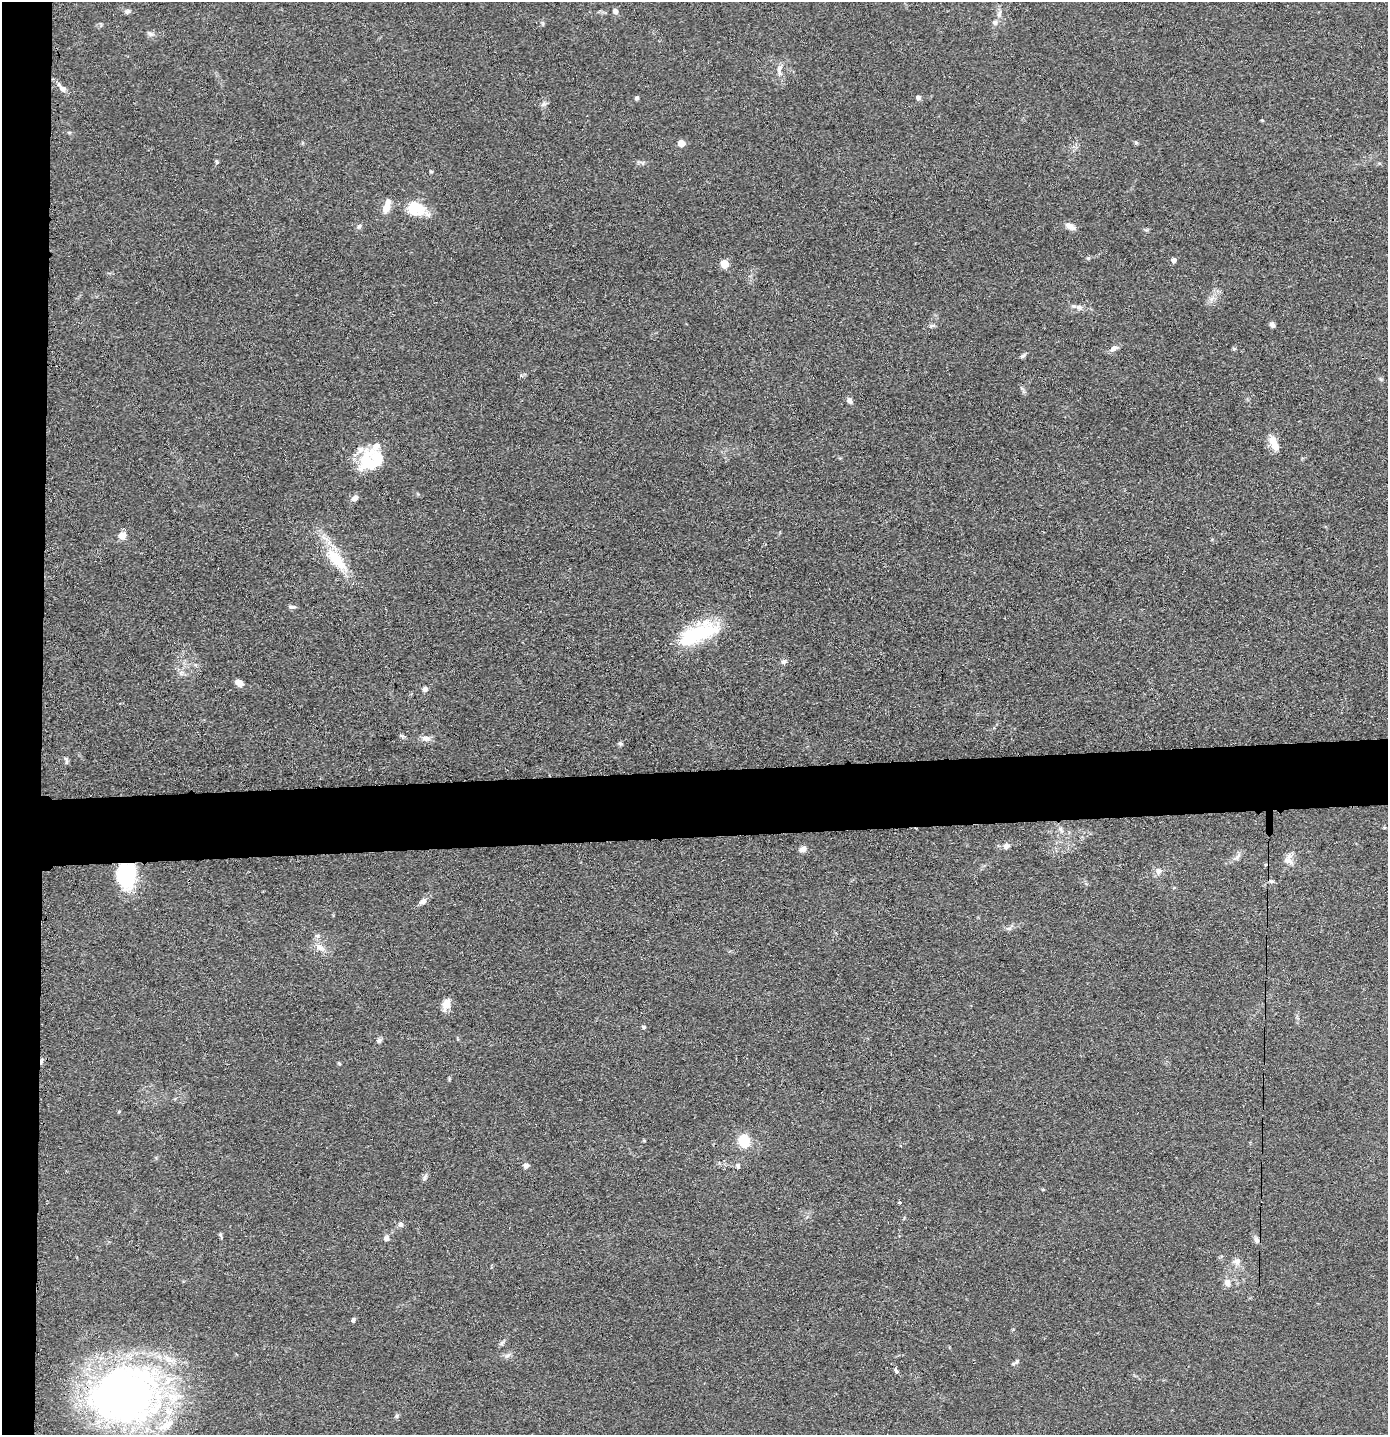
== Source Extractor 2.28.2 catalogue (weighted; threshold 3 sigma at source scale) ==
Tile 4 of 3 x 3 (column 1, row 2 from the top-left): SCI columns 71-1456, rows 1447-2879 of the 4299 x 4322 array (HDU 1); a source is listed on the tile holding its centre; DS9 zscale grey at full resolution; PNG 1390 x 1437 px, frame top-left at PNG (2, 2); no overlay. Shown black and unused: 7% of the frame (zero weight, under 3 of 4 exposures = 2% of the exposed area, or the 3 px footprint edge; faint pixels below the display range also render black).
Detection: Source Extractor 2.28.2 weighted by HDU 2 'WHT'; one run over the whole footprint, this tile lists its part. Background 0.0726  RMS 0.0063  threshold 0.0285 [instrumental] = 3 sigma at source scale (4.5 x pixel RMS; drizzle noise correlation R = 1.50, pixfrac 1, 0.05/0.05 arcsec/px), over >= 5 px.
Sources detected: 84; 1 inside a brighter object's white glare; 3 cosmic-ray / hot-pixel residue — not listed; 3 inside a brighter listed object's ellipse — not listed separately; the other 77 listed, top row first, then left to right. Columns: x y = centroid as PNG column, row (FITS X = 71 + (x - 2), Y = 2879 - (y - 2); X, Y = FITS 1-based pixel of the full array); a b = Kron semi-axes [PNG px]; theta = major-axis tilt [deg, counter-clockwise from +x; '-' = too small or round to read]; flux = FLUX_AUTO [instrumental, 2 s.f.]
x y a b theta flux
128 11 7 6 - 1.5
615 11 7 7 - 1.9
995 22 7 7 - 2
150 34 10 3 -21 1.3
779 70 15 6 78 3.4
62 88 14 7 -42 4
918 97 5 5 - 1.9
637 98 6 4 65 1.1
543 104 7 6 - 1.7
69 132 6 4 -18 0.81
1136 142 6 4 -20 0.89
681 143 5 5 - 12
431 171 5 3 - 0.67
387 206 15 7 74 8
415 208 19 12 -25 24
359 226 7 6 - 1.6
1070 226 13 7 -26 3.8
1174 260 5 5 - 2.4
725 264 5 5 - 23
1212 298 7 4 19 2
1079 307 9 6 -49 2.2
1272 324 7 5 -41 2
932 326 10 4 5 1.4
1114 348 12 7 25 2.8
1234 349 6 4 0 0.76
1023 356 8 5 38 1.4
849 400 8 6 -51 2.3
1274 443 21 9 -66 7.8
376 446 53 10 37 11
372 465 38 18 -15 22
355 498 8 6 34 3
122 535 10 8 16 4.7
336 559 39 15 -48 24
292 607 11 3 0 1.3
698 633 50 20 23 44
784 661 7 6 - 1.9
239 683 10 6 -33 3.8
425 689 7 6 - 2
426 738 12 8 -9 3.5
620 744 6 5 - 1
66 762 10 4 85 1.3
1061 830 12 5 -59 2.5
1006 846 7 7 - 2.4
803 849 9 7 20 3.1
1238 856 14 4 61 2.2
1288 861 13 8 -31 4.3
1158 871 9 9 - 3.3
125 876 31 20 -79 35
1272 881 8 4 -8 1.2
423 901 8 6 26 3.2
1009 928 8 4 0 1.5
317 936 6 4 0 1.2
319 947 13 8 -28 5.1
446 1004 14 8 70 6.8
644 1027 5 4 - 1.3
379 1041 7 6 - 1.6
339 1063 6 3 -20 0.6
119 1111 5 3 - 0.59
644 1140 4 3 - 0.68
744 1140 7 6 - 33
526 1165 6 5 - 2.8
738 1166 7 6 - 1.5
425 1177 11 4 66 1.6
899 1203 3 3 - 1.7
401 1225 7 7 - 1.8
220 1235 6 4 0 0.92
386 1238 7 6 - 2.4
1257 1240 9 7 -66 2.1
1237 1261 12 9 26 3.5
1227 1283 8 7 - 4.2
353 1320 6 5 - 1.2
502 1343 8 5 46 1.5
507 1355 8 5 20 2
1017 1361 8 5 49 1.5
896 1371 5 3 - 2.8
126 1394 79 63 11 300
397 1416 6 5 - 1.1
Overlapping masked pixels (flux is a lower limit): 1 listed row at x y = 125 876
Unlisted compact peaks at least as high as the median listed source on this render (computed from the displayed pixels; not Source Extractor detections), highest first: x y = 1088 258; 217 162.